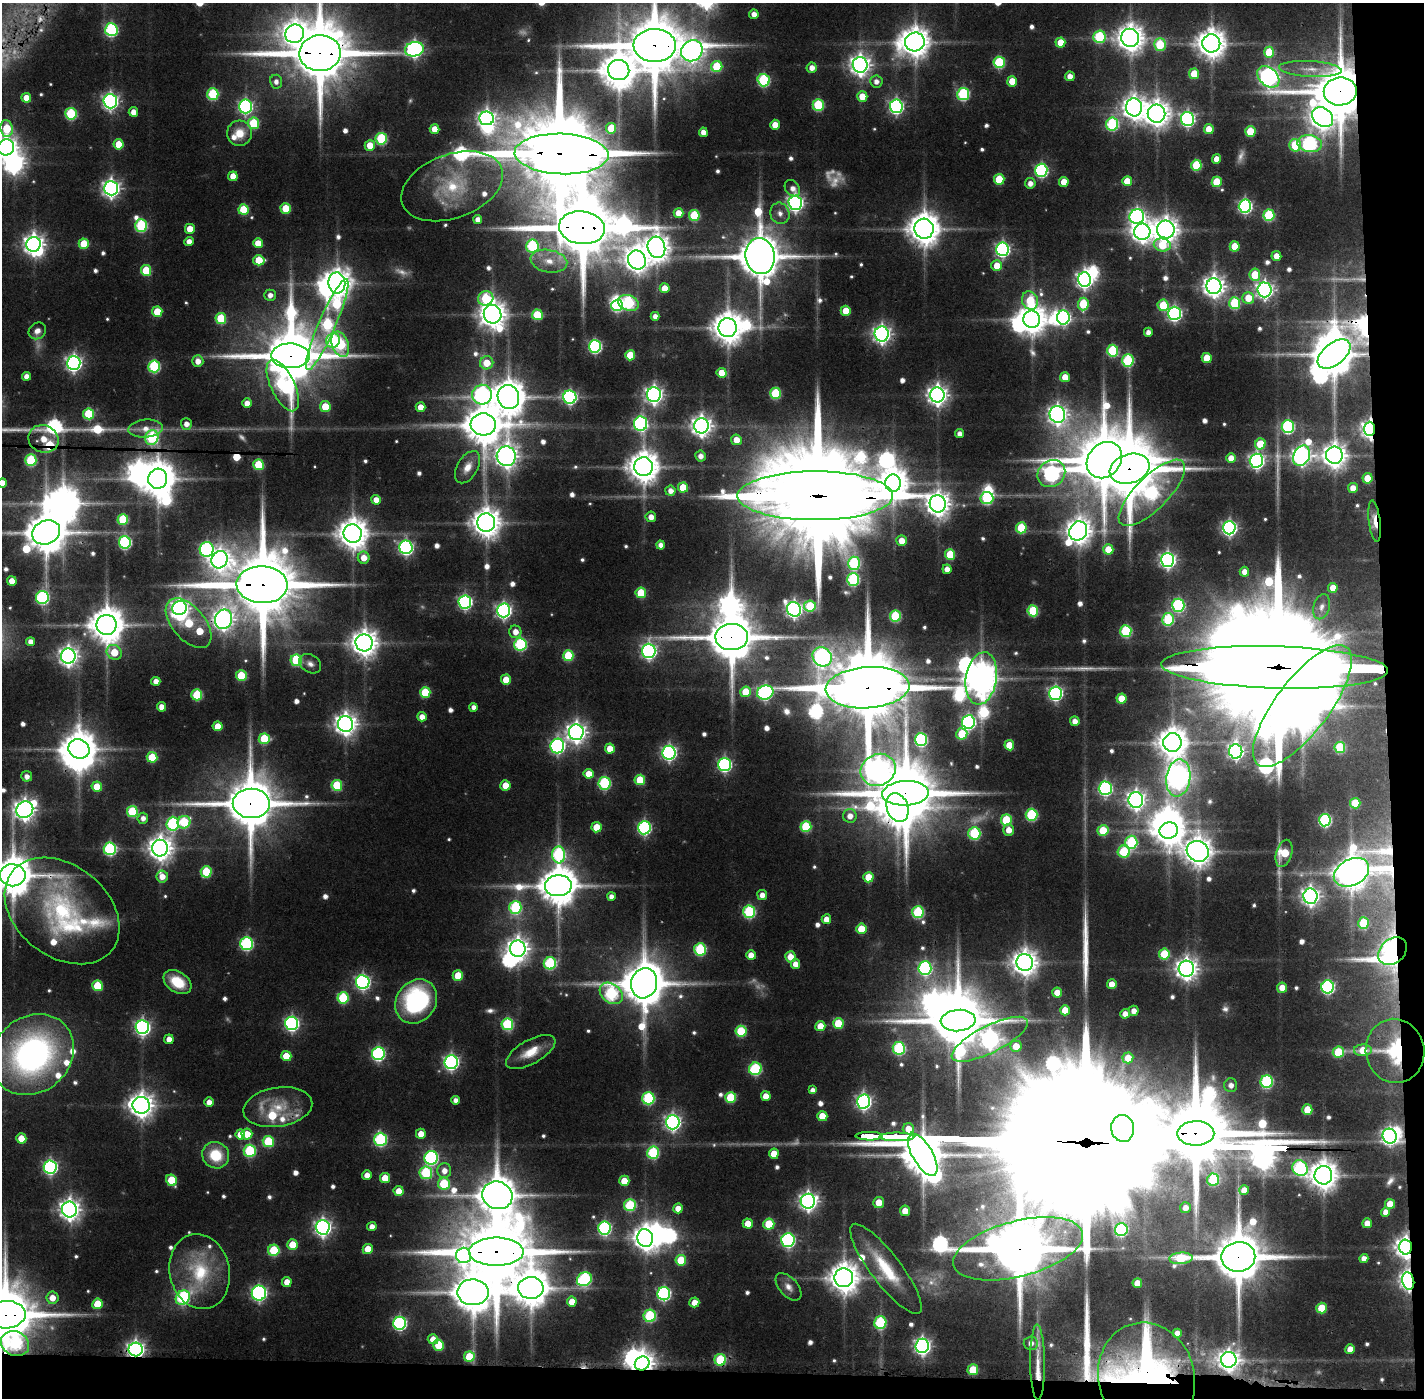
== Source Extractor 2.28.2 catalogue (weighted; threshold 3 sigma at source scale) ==
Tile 9 of 3 x 3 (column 3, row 3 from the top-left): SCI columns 2844-4265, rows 33-1428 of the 4267 x 4256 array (HDU 1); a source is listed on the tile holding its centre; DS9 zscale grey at full resolution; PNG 1426 x 1400 px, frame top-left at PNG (2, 3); each listed source drawn as its Kron ellipse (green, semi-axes under 4 px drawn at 4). Shown black and unused: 5% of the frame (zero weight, under 3 of 4 exposures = <1% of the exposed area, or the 3 px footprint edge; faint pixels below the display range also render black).
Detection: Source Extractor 2.28.2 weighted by HDU 2 'WHT'; one run over the whole footprint, this tile lists its part. Background 0.0883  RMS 0.0079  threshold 0.0356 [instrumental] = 3 sigma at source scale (4.5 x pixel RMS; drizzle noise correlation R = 1.50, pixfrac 1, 0.05/0.05 arcsec/px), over >= 5 px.
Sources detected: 715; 19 too faint to see at this stretch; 33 inside a brighter object's white glare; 4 cosmic-ray / hot-pixel residue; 4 long thin detections or spike segments (spike, bleed or trail) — neither listed nor drawn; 18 inside a brighter listed object's ellipse — not listed separately; of the other 637, all 500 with FLUX_AUTO >= 4.91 (the completeness limit of this list) listed and drawn (137 fainter detections not listed), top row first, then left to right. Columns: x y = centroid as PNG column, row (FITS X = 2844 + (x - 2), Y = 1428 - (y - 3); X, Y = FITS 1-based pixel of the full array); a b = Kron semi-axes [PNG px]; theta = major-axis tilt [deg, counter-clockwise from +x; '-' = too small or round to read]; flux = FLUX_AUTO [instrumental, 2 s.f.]
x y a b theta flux
754 14 4 4 - 7
111 30 6 6 - 130
295 34 9 9 - 840
1099 37 6 6 - 75
1130 38 9 9 - 1100
915 42 10 9 - 1400
1060 42 5 5 - 16
1211 43 9 9 - 1400
1160 44 6 6 - 42
655 45 21 16 -1 7800
414 49 9 7 12 270
692 51 11 10 - 640
1269 52 5 5 - 32
320 53 21 18 3 7300
999 62 6 5 - 73
860 65 8 7 - 580
717 67 6 5 - 43
812 68 5 5 - 6.9
1310 69 31 8 -3 15
619 70 11 10 - 2200
1194 74 5 5 - 26
1070 76 4 4 - 7.8
1268 77 13 9 -44 390
764 80 6 6 - 96
876 81 6 6 - 5.2
1012 81 5 5 - 18
276 82 7 6 - 4.9
1340 91 16 14 9 5400
213 94 6 5 - 66
963 94 6 6 - 100
862 96 5 5 - 16
26 98 5 5 - 12
110 101 7 6 - 290
818 105 6 5 - 60
245 106 7 6 - 210
896 106 7 6 - 220
1134 107 9 8 - 770
133 112 5 4 - 7.2
71 114 6 5 - 73
1156 114 9 9 - 1000
1323 117 11 9 -38 830
487 118 7 7 - 350
1188 119 7 6 - 200
254 123 6 5 - 47
1112 124 6 6 - 100
775 125 5 4 - 12
7 128 8 6 -83 31
611 128 5 5 - 21
435 129 5 5 - 14
1209 129 5 5 - 15
1250 131 5 5 - 32
703 132 4 4 - 6.9
239 133 13 12 - 16
381 139 6 5 - 74
119 144 5 5 - 20
1310 144 12 8 -8 180
370 145 5 5 - 14
1295 145 6 6 - 46
6 147 8 8 - 610
562 154 47 20 -2 19000
1217 159 5 4 - 10
1196 165 5 5 - 49
1041 170 6 6 - 160
233 176 5 5 - 14
999 179 5 5 - 29
1127 181 5 5 - 18
1064 182 5 5 - 15
1217 182 5 5 - 34
1030 183 5 5 - 6.2
452 186 53 32 20 70
111 188 7 7 - 400
792 188 9 6 -49 6
795 203 7 7 - 340
1245 206 6 6 - 190
286 208 5 5 - 28
243 210 5 5 - 38
679 213 5 5 - 12
780 213 11 9 -70 6.1
694 215 5 5 - 53
1269 215 6 5 - 71
1137 217 7 7 - 260
478 219 4 4 - 6.7
141 225 6 6 - 87
582 228 23 16 -7 8900
190 229 5 5 - 13
924 229 10 9 - 1800
1166 229 9 9 - 880
1142 232 8 8 - 670
189 242 4 4 - 6.8
258 243 5 5 - 13
33 244 7 7 - 610
84 244 5 5 - 28
1162 245 8 6 -13 30
532 246 6 6 - 83
1235 246 5 5 - 23
656 247 11 8 -77 1000
1002 249 7 6 - 230
760 256 18 14 -84 3600
1276 256 5 5 - 9.5
259 260 6 5 - 25
637 260 9 8 - 910
549 261 18 11 -11 15
997 266 5 5 - 14
146 270 5 5 - 35
1255 275 6 5 - 30
1085 280 7 6 - 350
337 283 10 8 -82 1200
1214 286 8 7 - 700
665 288 5 5 - 13
1264 290 7 7 - 370
270 295 5 5 - 5.6
486 298 8 7 - 59
1248 298 6 6 - 18
1030 300 9 8 - 40
628 303 10 7 -17 110
1235 303 6 5 - 64
1083 304 6 5 - 43
617 305 6 5 - 83
1163 305 6 5 - 38
846 311 5 5 - 20
157 312 5 5 - 23
1174 313 7 6 - 210
493 314 9 8 - 1100
537 315 5 5 - 40
655 316 4 4 - 5.7
1063 317 7 6 - 190
221 318 5 5 - 41
1032 319 8 8 - 1300
327 324 49 8 66 160
728 327 9 9 - 1500
37 331 9 8 - 5.7
1148 332 4 4 - 5.9
882 334 7 7 - 410
333 341 7 6 - 87
340 344 13 8 -70 72
595 346 6 6 - 150
1113 351 6 5 - 69
1334 354 19 11 39 2800
630 355 5 5 - 29
290 356 19 12 0 6500
1207 358 5 5 - 21
1128 360 6 6 - 84
198 361 6 5 - 7.9
74 363 7 6 - 320
487 363 7 6 - 17
154 366 6 6 - 85
722 373 5 5 - 17
26 376 4 4 - 6
1065 377 5 5 - 13
283 385 28 12 -64 140
775 393 5 5 - 56
482 395 10 9 - 220
654 395 7 7 - 390
937 395 7 7 - 590
508 397 12 10 -71 1900
570 397 6 6 - 200
247 403 5 4 - 7.3
325 407 5 5 - 21
420 407 5 5 - 10
88 414 5 5 - 51
1057 414 8 7 - 470
186 424 6 5 - 6.3
483 424 12 11 - 2700
641 424 7 6 - 180
701 426 7 7 - 590
1288 427 6 6 - 130
146 428 17 9 4 9.9
1370 429 7 5 90 440
959 434 4 4 - 5.4
152 438 7 6 - 87
43 439 15 13 -22 32
736 440 5 5 - 11
1260 444 6 5 - 29
1334 455 8 8 - 880
506 456 10 9 - 760
700 456 5 5 - 5.7
1302 456 10 8 63 460
1231 458 5 5 - 10
31 460 6 5 - 66
1104 460 19 16 49 5800
1256 461 7 6 - 280
259 465 5 5 - 42
467 467 18 10 60 11
643 467 9 9 - 1600
1129 469 20 14 18 7400
1051 474 14 13 - 220
1367 478 5 5 - 20
158 479 10 9 - 2100
2 483 5 4 - 8.1
893 483 8 8 - 1400
683 487 5 5 - 24
1353 488 5 5 - 10
670 491 5 5 - 5.9
1152 493 44 16 45 140
815 496 78 24 0 40000
987 498 6 6 - 71
376 500 5 4 - 8.3
938 504 9 8 - 870
651 517 5 5 - 6.2
123 519 5 5 - 48
1375 521 21 6 -83 10
486 523 9 9 - 1300
1021 528 5 5 - 41
1229 528 7 6 - 250
1078 531 10 8 58 980
46 532 14 11 25 2900
353 534 9 9 - 1500
902 541 5 5 - 11
125 542 6 6 - 130
661 545 4 4 - 5.5
406 547 7 6 - 210
207 549 7 7 - 150
1108 549 5 5 - 17
950 554 5 5 - 34
364 558 6 6 - 10
219 560 9 8 - 470
1168 560 7 6 - 300
854 563 6 6 - 81
947 569 4 4 - 8
1244 572 5 5 - 7.4
853 579 6 6 - 99
12 581 5 4 - 12
262 585 25 18 -3 10000
1333 588 5 5 - 10
641 593 5 5 - 35
42 597 6 6 - 140
465 602 6 6 - 200
1178 605 6 6 - 130
810 606 6 5 - 47
1322 607 13 8 74 5.2
179 608 7 7 - 400
794 609 7 7 - 350
503 610 7 6 - 270
1033 611 5 5 - 56
895 616 5 5 - 59
223 619 10 8 67 550
1168 619 6 6 - 69
189 623 29 16 -50 48
107 625 10 10 - 2100
1126 631 6 5 - 71
515 632 6 6 - 8.2
732 637 16 13 -2 4400
30 642 4 4 - 5.8
364 643 8 8 - 1100
520 644 6 6 - 110
649 651 7 6 - 260
114 652 8 7 - 21
68 656 7 7 - 510
568 656 5 5 - 47
822 657 10 9 - 270
296 660 6 5 - 61
310 664 12 9 -31 5.2
1275 667 113 21 -2 69000
241 676 5 5 - 37
981 678 26 15 81 1900
506 680 5 5 - 17
156 681 4 4 - 7.1
867 688 42 20 4 13000
425 692 5 5 - 37
746 692 5 5 - 26
765 692 8 7 - 190
1055 693 6 6 - 210
197 695 5 5 - 52
1121 698 5 5 - 19
1302 706 74 27 53 3700
161 707 4 4 - 7.8
474 707 4 4 - 4.9
422 717 5 4 - 7.7
1075 721 5 4 - 6.4
968 722 7 6 - 190
345 724 8 7 - 690
218 726 5 5 - 16
576 732 8 7 - 560
962 734 6 5 - 33
264 739 5 5 - 42
921 739 6 6 - 130
1172 742 9 9 - 1400
1009 745 5 5 - 18
557 746 7 7 - 220
1340 747 5 5 - 47
79 749 11 9 -23 1900
610 749 5 5 - 12
1236 751 7 6 - 290
669 753 7 6 - 250
152 757 5 5 - 32
724 765 6 6 - 170
878 770 18 15 26 840
588 774 5 5 - 14
27 776 5 5 - 5.5
1178 778 18 12 81 370
640 780 5 5 - 29
604 783 6 6 - 100
337 785 5 5 - 46
505 785 5 5 - 14
97 787 5 5 - 20
1105 788 7 6 - 170
905 793 23 12 3 7200
1136 800 8 7 - 440
251 803 18 15 -1 5500
1355 803 5 5 - 30
897 808 15 10 -70 2100
25 810 9 8 - 630
132 811 5 5 - 56
1031 815 6 6 - 78
850 816 7 7 - 7.5
143 818 5 5 - 5.2
1006 820 5 5 - 48
1325 820 6 6 - 120
184 822 6 6 - 44
173 824 7 6 - 110
596 827 5 5 - 18
806 827 5 5 - 52
644 828 6 6 - 160
1009 830 6 5 - 8.3
1103 830 5 5 - 31
1169 830 9 8 - 1200
974 833 6 6 - 79
1131 842 6 6 - 78
160 848 8 8 - 890
110 849 6 6 - 120
1198 851 11 10 - 1300
1124 852 6 6 - 52
1284 853 14 7 73 34
559 855 8 6 -86 120
206 872 6 5 - 41
1351 872 18 13 27 1900
13 875 13 11 0 2900
162 876 6 6 - 8.2
868 877 5 5 - 21
558 886 13 10 3 2500
762 895 5 5 - 6.9
1310 896 7 7 - 460
611 897 4 4 - 5.4
515 907 6 6 - 90
62 911 63 45 -38 140
749 912 6 6 - 95
918 912 6 6 - 77
826 919 5 4 - 11
1363 923 6 5 - 48
861 929 5 5 - 19
246 944 6 6 - 120
518 949 8 8 - 700
700 949 6 6 - 81
1393 951 16 12 42 650
1164 954 5 5 - 41
751 955 5 4 - 10
790 957 5 5 - 12
1025 962 8 8 - 960
550 963 6 6 - 87
795 964 5 5 - 7.7
925 968 7 6 - 160
1186 969 8 7 - 690
458 976 5 5 - 24
177 982 15 10 -33 27
363 982 7 6 - 230
644 983 15 13 74 4100
1112 984 5 4 - 9.6
97 986 5 5 - 35
1328 987 6 6 - 160
1282 988 5 5 - 12
611 993 13 9 -40 120
1057 993 5 5 - 13
343 998 6 5 - 60
416 1001 23 19 54 120
1065 1010 5 4 - 15
1134 1011 5 5 - 6.2
1125 1014 5 4 - 7.7
958 1021 17 10 5 5300
292 1023 6 6 - 220
838 1023 5 5 - 30
507 1024 6 6 - 80
820 1026 5 5 - 15
142 1027 7 6 - 270
741 1031 5 5 - 47
169 1039 5 4 - 7.1
990 1039 42 13 27 430
1016 1046 6 5 - 13
899 1048 6 6 - 100
1363 1050 9 5 2 17
1395 1051 32 29 -80 68
531 1052 27 12 29 18
1338 1052 6 5 - 38
378 1054 6 6 - 160
33 1055 44 37 41 290
286 1056 5 5 - 17
1128 1058 5 5 - 15
451 1062 7 7 - 230
755 1069 6 6 - 90
1267 1082 6 6 - 110
1231 1085 7 6 - 6
813 1090 4 4 - 6
766 1096 5 5 - 10
731 1097 5 5 - 43
648 1098 6 6 - 93
455 1100 4 4 - 5
863 1101 7 6 - 270
209 1102 5 4 - 6.9
141 1105 8 8 - 910
278 1107 35 19 9 33
1307 1110 5 5 - 24
822 1116 5 5 - 17
673 1122 7 7 - 330
1123 1128 13 11 -81 1900
908 1129 5 5 - 13
1196 1133 18 12 1 9400
240 1134 5 5 - 14
247 1134 5 5 - 16
421 1134 5 5 - 11
869 1136 13 3 -1 1500
1390 1136 7 7 - 290
897 1137 18 3 0 2000
21 1138 5 5 - 15
380 1139 6 6 - 120
268 1142 6 5 - 46
250 1151 6 6 - 80
653 1153 6 6 - 83
774 1154 5 5 - 17
216 1155 14 13 - 28
923 1155 23 10 -60 3300
431 1158 7 6 - 160
50 1167 7 6 - 200
1300 1168 8 7 - 130
444 1171 7 7 - 7.7
426 1173 6 6 - 74
367 1175 5 4 - 7.6
1323 1175 9 9 - 1300
385 1178 5 5 - 20
171 1180 6 5 - 31
1213 1180 6 5 - 56
624 1181 5 5 - 17
444 1184 6 6 - 44
1244 1190 5 5 - 13
399 1191 5 5 - 12
497 1195 15 13 -24 2600
808 1201 7 7 - 440
879 1202 5 5 - 13
1390 1204 5 5 - 13
630 1205 6 6 - 64
678 1208 5 5 - 9.6
1185 1208 5 5 - 6.6
69 1209 8 7 - 630
905 1211 5 5 - 12
1385 1212 5 4 - 6.5
1367 1223 5 5 - 10
748 1224 5 5 - 13
769 1224 5 5 - 29
323 1227 7 7 - 370
372 1227 5 4 - 6.5
604 1228 6 6 - 140
1121 1230 6 6 - 98
645 1238 9 7 -68 900
788 1240 7 6 - 170
292 1245 5 5 - 19
1406 1247 7 6 - 610
368 1249 5 5 - 17
1018 1249 67 28 14 8400
274 1250 5 5 - 47
496 1252 27 14 0 10000
463 1255 8 7 - 280
1238 1257 17 15 10 5600
1181 1258 12 5 4 50
1364 1258 4 4 - 6
681 1260 5 5 - 30
886 1269 55 15 -53 45
200 1272 38 30 -77 58
844 1278 9 9 - 1400
584 1279 8 6 33 120
1408 1281 9 6 -78 400
287 1282 5 5 - 10
1137 1283 5 4 - 12
788 1287 16 9 -49 7.2
531 1288 13 11 -2 2200
473 1292 16 13 0 2900
259 1293 7 7 - 210
664 1294 6 6 - 160
52 1298 6 6 - 10
183 1298 8 6 48 110
572 1302 5 5 - 14
694 1302 5 5 - 9.8
97 1304 5 5 - 27
1322 1308 5 5 - 29
5 1315 20 14 2 6600
650 1316 6 6 - 81
400 1323 6 6 - 160
880 1323 6 6 - 80
1177 1333 4 4 - 7.1
433 1339 5 5 - 10
1031 1343 7 6 - 5.9
15 1344 14 12 -24 120
439 1345 5 5 - 29
922 1346 7 7 - 340
136 1349 7 7 - 410
1350 1349 5 5 - 11
469 1357 5 5 - 29
720 1360 6 6 - 55
1229 1360 8 7 - 550
1038 1362 37 7 -89 16
642 1363 7 6 - 810
973 1370 5 5 - 33
1146 1378 56 48 -75 200
Overlapping masked pixels (flux is a lower limit): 47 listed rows (the first 20) at x y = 655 45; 320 53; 1340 91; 562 154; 582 228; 924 229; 882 334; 1334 354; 290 356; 1370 429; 31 460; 1104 460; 1129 469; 158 479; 893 483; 815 496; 1375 521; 46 532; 262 585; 223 619
Isophote crosses this tile's border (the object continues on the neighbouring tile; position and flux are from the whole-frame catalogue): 7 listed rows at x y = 655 45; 320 53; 6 147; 2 483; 13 875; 5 1315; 15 1344
Unlisted compact peaks at least as high as the median listed source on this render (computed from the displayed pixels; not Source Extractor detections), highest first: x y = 99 429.